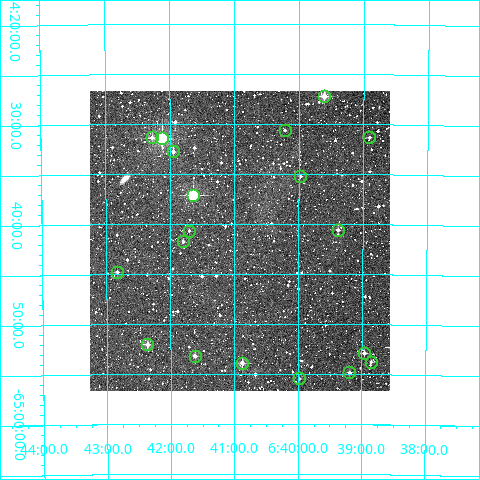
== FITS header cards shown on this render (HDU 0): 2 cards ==
NAXIS1  =                  300
NAXIS2  =                  300

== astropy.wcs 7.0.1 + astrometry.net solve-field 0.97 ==
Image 300 x 300 px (HDU 0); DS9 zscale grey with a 90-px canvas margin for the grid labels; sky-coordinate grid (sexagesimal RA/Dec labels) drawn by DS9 from the SOLVED WCS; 19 Tycho-2 reference stars matched to detected sources circled (green)
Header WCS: RA---TAN/DEC--TAN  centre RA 06:40:55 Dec -64:42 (100.23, -64.69 deg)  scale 6 arcsec/px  FOV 30.0' x 30.0'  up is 0 deg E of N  parity normal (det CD < 0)
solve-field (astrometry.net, Tycho-2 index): VERIFIED the header's WCS against the Tycho-2 star catalogue (19 matches, 0 conflicts) and refined it, rather than solving blind
Solved WCS: RA---TAN-SIP/DEC--TAN-SIP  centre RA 06:40:55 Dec -64:42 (100.23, -64.69 deg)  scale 6 arcsec/px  FOV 30.0' x 30.0'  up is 0 deg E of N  parity normal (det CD < 0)
The solver's refit moves the header's centre by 1.1 arcsec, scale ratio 1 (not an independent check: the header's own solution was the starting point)
Tycho-2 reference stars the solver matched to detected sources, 19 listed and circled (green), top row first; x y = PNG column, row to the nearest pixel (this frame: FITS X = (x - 90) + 1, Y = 300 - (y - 91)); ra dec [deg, ICRS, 3 dp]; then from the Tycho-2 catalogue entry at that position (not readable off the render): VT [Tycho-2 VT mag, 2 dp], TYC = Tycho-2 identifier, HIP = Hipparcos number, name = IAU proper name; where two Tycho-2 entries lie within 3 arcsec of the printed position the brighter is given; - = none
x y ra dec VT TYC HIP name
324 96 99.902 -64.453 9.51 8903-646-1 - -
285 130 100.054 -64.511 11.80 8903-444-1 - -
152 137 100.569 -64.522 10.80 8903-322-1 - -
369 137 99.726 -64.521 11.98 8903-1351-1 - -
162 138 100.531 -64.524 8.20 8903-1852-1 32079 -
173 151 100.487 -64.546 10.88 8903-600-1 - -
300 176 99.993 -64.587 12.43 8903-340-1 - -
193 195 100.411 -64.618 8.31 8903-1430-1 - -
338 230 99.847 -64.676 10.69 8903-68-1 - -
189 231 100.426 -64.678 12.40 8903-692-1 - -
183 241 100.450 -64.696 11.61 8903-1631-1 - -
117 272 100.707 -64.746 11.71 8903-1133-1 - -
147 344 100.590 -64.867 10.24 8903-1114-1 - -
364 353 99.741 -64.881 11.39 8903-22-1 - -
195 356 100.405 -64.886 10.54 8903-1262-1 - -
371 362 99.714 -64.895 11.97 8903-758-1 - -
242 363 100.219 -64.898 10.54 8903-1551-1 - -
349 372 99.798 -64.914 11.19 8903-1153-1 - -
299 378 99.995 -64.924 11.54 8903-1317-1 - -